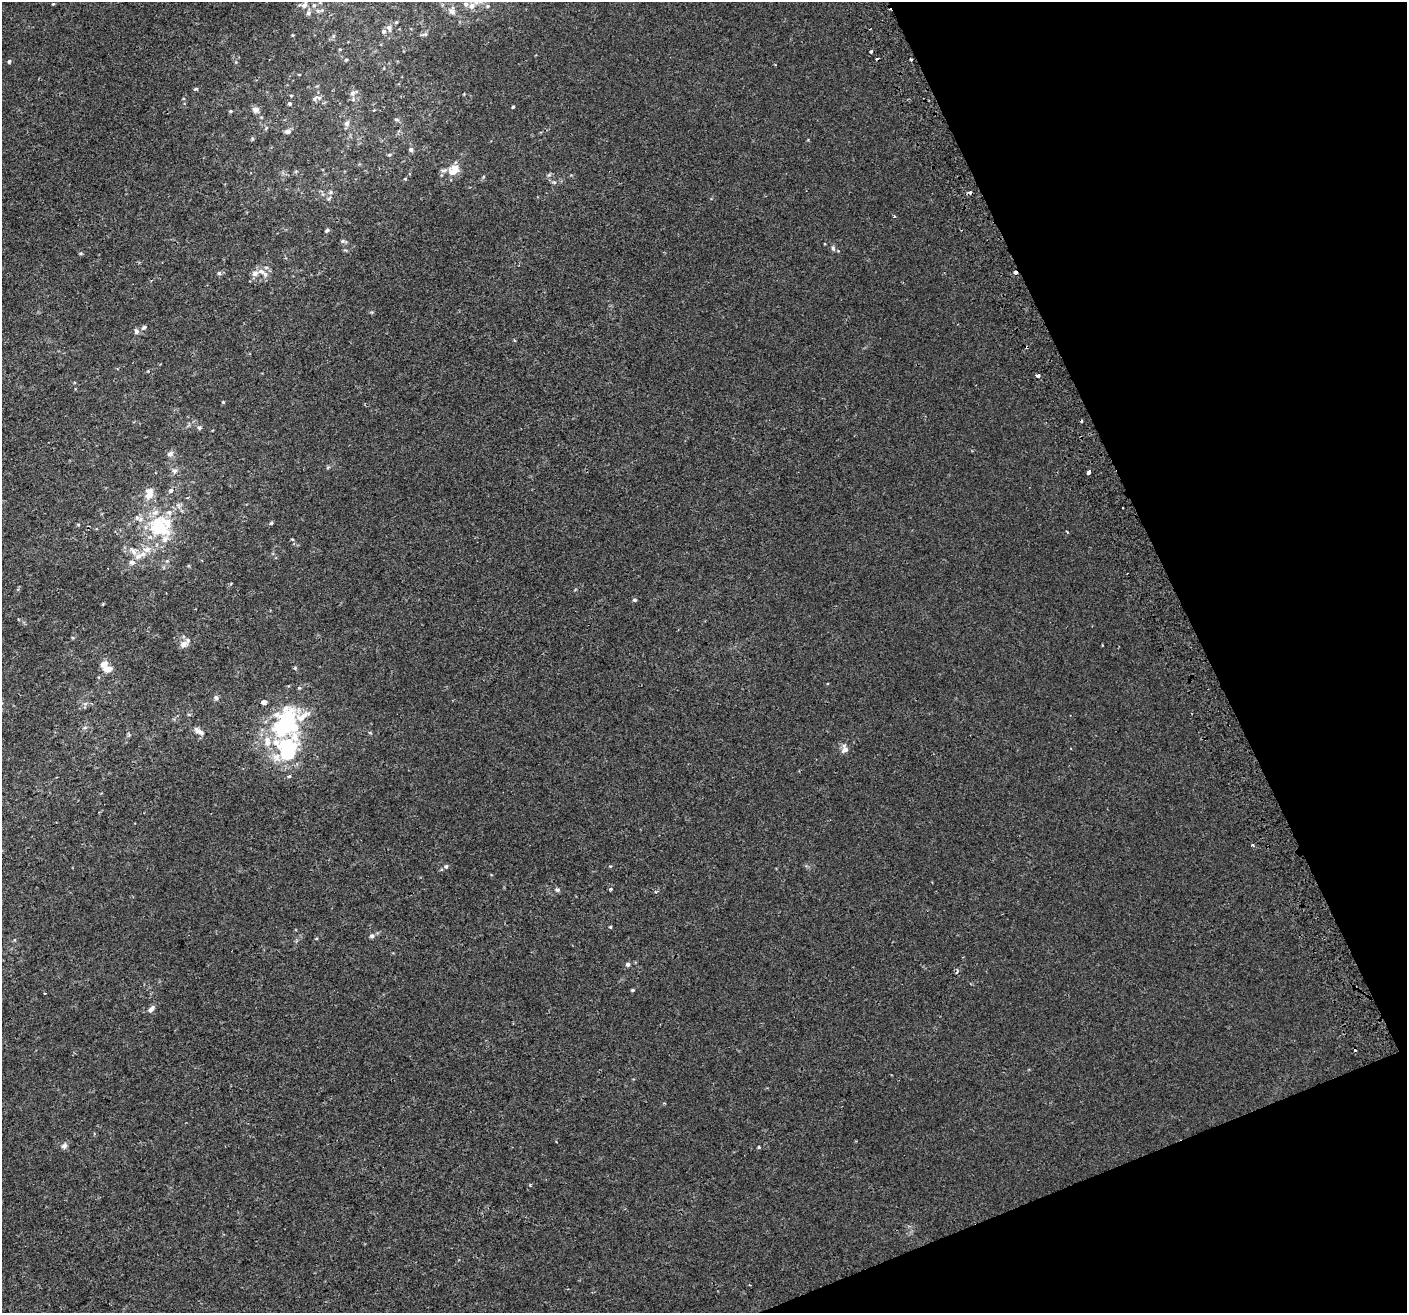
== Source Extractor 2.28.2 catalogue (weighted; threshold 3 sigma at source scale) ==
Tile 12 of 4 x 4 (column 4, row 3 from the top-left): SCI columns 4253-5657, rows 1415-2725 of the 5699 x 5506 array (HDU 1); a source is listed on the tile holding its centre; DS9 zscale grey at full resolution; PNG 1409 x 1315 px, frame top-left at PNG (2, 2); no overlay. Shown black and unused: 20% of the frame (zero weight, under 2 of 3 exposures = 2% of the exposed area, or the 3 px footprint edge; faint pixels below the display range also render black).
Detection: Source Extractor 2.28.2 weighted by HDU 2 'WHT'; one run over the whole footprint, this tile lists its part. Background 0.00186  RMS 0.0028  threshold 0.0126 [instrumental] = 3 sigma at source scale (4.5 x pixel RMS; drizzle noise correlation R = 1.50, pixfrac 1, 0.0396/0.0396 arcsec/px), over >= 5 px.
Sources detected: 107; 5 cosmic-ray / hot-pixel residue — not listed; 13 inside a brighter listed object's ellipse — not listed separately; the other 89 listed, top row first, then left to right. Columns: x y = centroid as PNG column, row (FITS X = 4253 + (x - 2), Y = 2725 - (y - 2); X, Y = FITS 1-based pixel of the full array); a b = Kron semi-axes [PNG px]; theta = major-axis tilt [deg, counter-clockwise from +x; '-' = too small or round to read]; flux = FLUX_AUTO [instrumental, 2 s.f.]
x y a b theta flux
53 4 3 2 - 0.44
304 5 12 6 63 1.3
314 5 7 6 - 0.81
472 6 8 7 - 1.4
487 6 5 5 - 0.42
318 11 6 4 -43 0.52
452 11 9 8 - 0.95
308 13 10 6 83 0.92
396 22 4 4 - 0.28
389 28 10 6 -77 0.98
425 34 6 5 - 0.5
292 35 4 4 - 0.25
871 51 3 3 - 1.6
911 59 3 3 - 0.42
346 60 4 3 - 0.34
9 62 5 4 - 0.49
299 74 4 3 - 0.2
196 89 4 3 - 0.56
353 93 12 7 27 1.2
314 99 12 6 48 0.97
289 104 5 5 - 0.45
513 107 4 3 - 0.32
256 110 8 7 - 1.3
231 111 5 4 - 0.29
396 119 8 4 -2 0.46
347 123 8 7 - 0.97
287 131 9 6 0 0.84
411 150 7 5 -52 0.73
389 155 5 4 - 0.38
454 170 16 11 42 4.3
483 177 6 3 71 0.32
405 179 4 4 - 0.27
554 182 5 4 - 0.41
331 192 7 5 -1 0.6
329 199 8 5 49 0.59
894 216 3 3 - 0.37
327 230 5 4 - 0.44
343 241 9 4 -16 0.54
833 248 7 5 -85 0.63
81 253 6 4 1 0.34
261 272 12 7 -16 1.9
219 273 5 5 - 0.51
144 327 8 5 32 0.67
136 331 8 6 -72 0.75
514 340 4 3 - 0.28
1027 347 4 3 - 0.32
1038 375 3 3 - 1.2
223 402 4 4 - 0.28
199 428 6 5 - 0.55
170 454 8 7 - 1.1
328 467 6 4 19 0.34
174 471 9 8 - 1
1089 472 4 3 - 3.4
171 490 7 6 - 0.75
149 493 16 10 83 3.1
271 523 4 4 - 0.39
78 525 5 4 - 0.29
158 527 26 19 -39 16
292 539 5 3 - 0.24
147 549 11 9 18 2.5
133 551 14 9 -55 2.3
167 561 5 5 - 0.39
132 562 8 7 - 1
635 600 5 4 - 0.43
103 604 4 3 - 0.22
183 644 11 8 28 1.7
295 668 5 5 - 0.32
107 669 9 7 5 2.6
216 698 7 6 - 0.77
286 723 40 31 41 34
198 731 15 7 -34 1.6
128 734 7 4 -71 0.36
1071 748 3 2 - 0.19
845 749 11 8 80 1.6
289 776 5 4 - 0.37
1252 845 4 3 - 0.62
446 866 6 6 - 0.53
610 889 4 3 - 0.45
557 890 6 5 - 0.55
610 927 4 3 - 0.29
372 936 7 6 - 0.74
628 964 5 5 - 0.7
957 971 7 3 58 0.35
632 990 4 3 - 0.37
45 993 3 2 - 0.31
151 1009 11 6 47 1.1
64 1146 9 7 51 1
758 1147 3 3 - 0.9
530 1185 4 4 - 0.27
Overlapping masked pixels (flux is a lower limit): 1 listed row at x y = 1027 347
Isophote crosses this tile's border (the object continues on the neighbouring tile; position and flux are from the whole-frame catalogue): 1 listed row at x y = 304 5
Unlisted compact peaks at least as high as the median listed source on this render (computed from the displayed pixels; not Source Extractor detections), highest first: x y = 610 866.